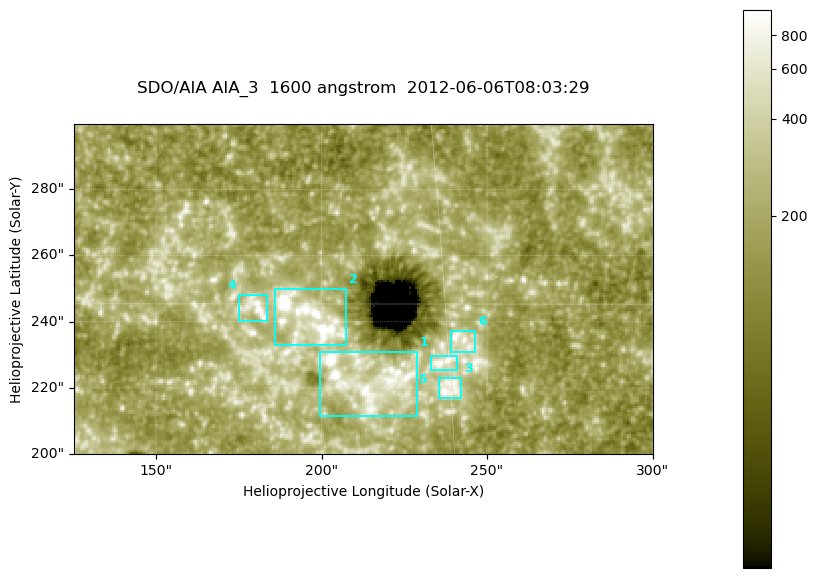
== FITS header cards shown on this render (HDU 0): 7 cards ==
TELESCOP= 'SDO/AIA '
INSTRUME= 'AIA_3   '
WAVELNTH=                 1600
WAVEUNIT= 'angstrom'
DATE-OBS= '2012-06-06T08:03:29.12'
CTYPE1  = 'HPLN-TAN'
CTYPE2  = 'HPLT-TAN'

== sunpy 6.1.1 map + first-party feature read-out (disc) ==
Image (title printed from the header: SDO/AIA AIA_3  1600 angstrom  2012-06-06T08:03:29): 287 x 164 px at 0.609 arcsec/px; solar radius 946 arcsec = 1552 px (partial field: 0.6% of the solar disc is inside the frame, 100% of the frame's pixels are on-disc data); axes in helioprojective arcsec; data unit not stated in the header (colour bar unlabelled)
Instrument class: DISC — disc imager (sunpy class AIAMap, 1600 A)
Bright regions (active regions / flare kernels): reference = the on-disc median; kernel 3 px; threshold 5 sigma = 343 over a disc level ~184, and >= 1.15x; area >= 47 px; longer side >= 3 px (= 1.8 arcsec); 6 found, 6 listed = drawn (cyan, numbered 1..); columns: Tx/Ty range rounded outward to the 2 arcsec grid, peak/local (2 s.f.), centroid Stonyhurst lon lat
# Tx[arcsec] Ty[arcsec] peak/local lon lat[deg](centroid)
1 198..230 210..232 11 +13 +14
2 186..208 232..250 9.6 +12 +15
3 234..242 216..224 5.5 +15 +13
4 174..184 240..248 5.3 +11 +15
5 232..242 224..230 5.4 +15 +14
6 238..248 230..238 5 +15 +14